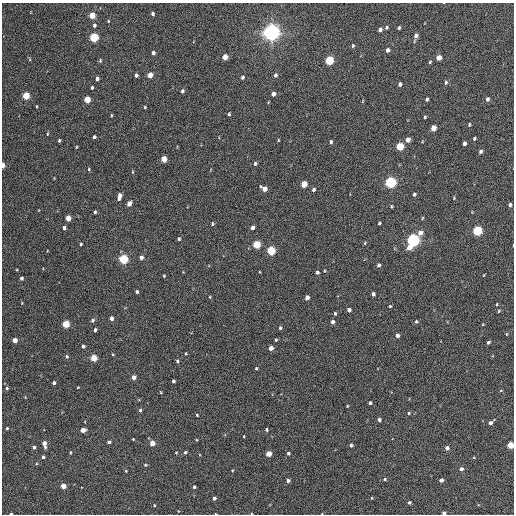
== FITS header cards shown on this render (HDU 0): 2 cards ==
NAXIS1  =                  512 / Axis length
NAXIS2  =                  512 / Axis length

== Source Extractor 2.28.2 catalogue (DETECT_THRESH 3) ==
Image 512 x 512 px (HDU 0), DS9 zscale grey, 1 PNG px = 1 image px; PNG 516 x 516 px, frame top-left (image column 1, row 512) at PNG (2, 3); no overlay
Background 303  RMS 17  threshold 50.6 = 3 sigma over >= 5 px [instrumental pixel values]
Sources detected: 164; all 164 listed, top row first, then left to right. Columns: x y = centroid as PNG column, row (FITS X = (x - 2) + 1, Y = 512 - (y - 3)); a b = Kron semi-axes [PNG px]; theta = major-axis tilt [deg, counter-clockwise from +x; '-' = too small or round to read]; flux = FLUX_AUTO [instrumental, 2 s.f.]
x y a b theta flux
153 14 4 3 - 2200
92 15 5 4 - 22000
108 21 3 3 - 1000
94 25 5 4 - 2300
386 27 4 3 - 1600
399 28 4 3 - 1700
380 30 5 4 - 3900
271 32 6 6 - 780000
416 36 6 4 68 4200
94 37 5 4 - 76000
414 41 5 3 - 980
353 46 4 3 - 1400
387 50 5 4 - 3900
153 53 4 3 - 3300
225 57 5 4 - 12000
439 58 4 4 - 11000
29 59 6 3 -70 1100
100 60 5 4 - 1400
329 60 5 4 - 73000
430 62 4 3 - 1200
136 75 4 3 - 2500
150 75 5 4 - 12000
275 75 6 5 - 2600
242 77 5 4 - 2200
97 79 4 3 - 3400
446 82 6 4 74 2000
400 84 4 3 - 3000
92 87 4 3 - 1500
182 91 4 3 - 2200
273 94 4 4 - 5900
26 96 5 4 - 38000
87 99 5 4 - 24000
427 99 4 3 - 1900
487 99 5 4 - 3200
145 107 3 2 - 1200
229 114 3 3 - 1400
111 115 4 3 - 970
425 117 3 3 - 1400
469 125 4 3 - 1300
433 128 5 4 - 14000
47 134 5 3 - 1000
94 137 3 3 - 2100
474 139 4 3 - 1700
59 140 4 3 - 1400
278 140 4 3 - 950
408 140 5 4 - 8800
331 142 5 3 - 2000
422 142 4 3 - 830
464 143 4 3 - 3800
400 146 5 4 - 44000
76 147 4 3 - 920
480 151 5 4 - 2600
164 159 5 4 - 20000
255 164 5 4 - 2100
3 165 4 3 - 8600
89 169 4 3 - 1000
132 172 5 3 - 930
390 182 5 5 - 190000
304 184 5 4 - 24000
264 189 6 4 -36 9100
313 189 4 3 - 2700
414 194 4 3 - 2200
119 196 7 4 76 7500
454 198 4 3 - 890
129 204 5 4 - 6400
510 205 4 3 - 2700
391 206 3 2 - 1300
95 212 4 3 - 1600
68 218 4 4 - 14000
422 218 5 3 - 1100
379 223 3 3 - 1700
212 224 5 3 - 1300
252 227 4 3 - 4200
64 228 4 3 - 2800
477 231 5 5 - 100000
420 233 6 5 - 7800
179 239 4 4 - 1400
413 240 5 5 - 320000
365 243 5 3 - 1000
81 244 3 3 - 1300
257 244 5 4 - 43000
410 247 5 5 - 10000
271 250 5 4 - 70000
141 257 5 4 - 3700
123 259 5 4 - 99000
378 265 4 4 - 2700
317 272 4 4 - 2100
484 275 4 2 - 760
164 276 3 3 - 1100
21 278 4 3 - 2400
137 292 3 3 - 2000
373 294 4 3 - 3100
210 297 4 3 - 890
307 297 4 4 - 6700
497 304 3 2 - 810
390 306 3 3 - 1300
349 310 4 4 - 3700
499 311 4 3 - 1200
335 313 4 3 - 1600
111 318 4 3 - 4200
92 320 5 5 - 2600
332 322 4 3 - 3900
416 322 5 4 - 1800
66 324 4 4 - 37000
483 324 4 3 - 890
280 328 5 4 - 1600
95 330 4 3 - 2100
506 334 4 3 - 970
397 335 4 4 - 4100
15 340 4 4 - 11000
276 340 4 3 - 1300
488 342 4 3 - 2200
83 346 4 3 - 2900
271 348 4 4 - 7100
66 356 4 4 - 2000
94 358 4 4 - 26000
177 361 4 3 - 1700
256 368 3 3 - 1200
134 377 4 4 - 5500
173 381 4 3 - 2200
54 383 3 3 - 2600
78 387 3 2 - 730
7 388 4 4 - 1900
501 391 5 3 - 1000
161 392 4 3 - 900
370 403 4 3 - 2300
347 406 3 2 - 870
140 410 5 4 - 1500
409 413 4 3 - 1200
197 415 3 3 - 1100
379 420 4 4 - 2600
491 422 6 3 42 4400
7 428 3 3 - 1300
83 430 5 4 - 9300
266 430 3 3 - 1800
244 436 3 2 - 700
133 439 3 2 - 820
109 442 4 3 - 2500
152 443 4 4 - 13000
44 444 7 4 -79 6900
351 445 4 3 - 2300
510 445 4 4 - 29000
34 447 3 3 - 2800
447 448 4 4 - 5100
70 452 3 2 - 1100
185 452 4 3 - 2100
176 453 3 3 - 860
288 453 4 4 - 2200
268 454 4 4 - 18000
43 457 3 3 - 2100
145 465 5 4 - 1400
461 469 4 4 - 4100
126 471 4 3 - 930
384 479 4 4 - 1500
441 480 4 4 - 4800
288 481 4 3 - 2900
63 486 4 4 - 15000
194 487 3 3 - 2100
214 498 4 3 - 3300
372 498 4 3 - 780
409 502 3 3 - 2100
154 505 4 3 - 880
11 513 3 2 - 1300
444 513 4 3 - 4000
At the frame edge (FLAGS 8, measured only in part): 4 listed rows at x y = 3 165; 510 445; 11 513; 444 513